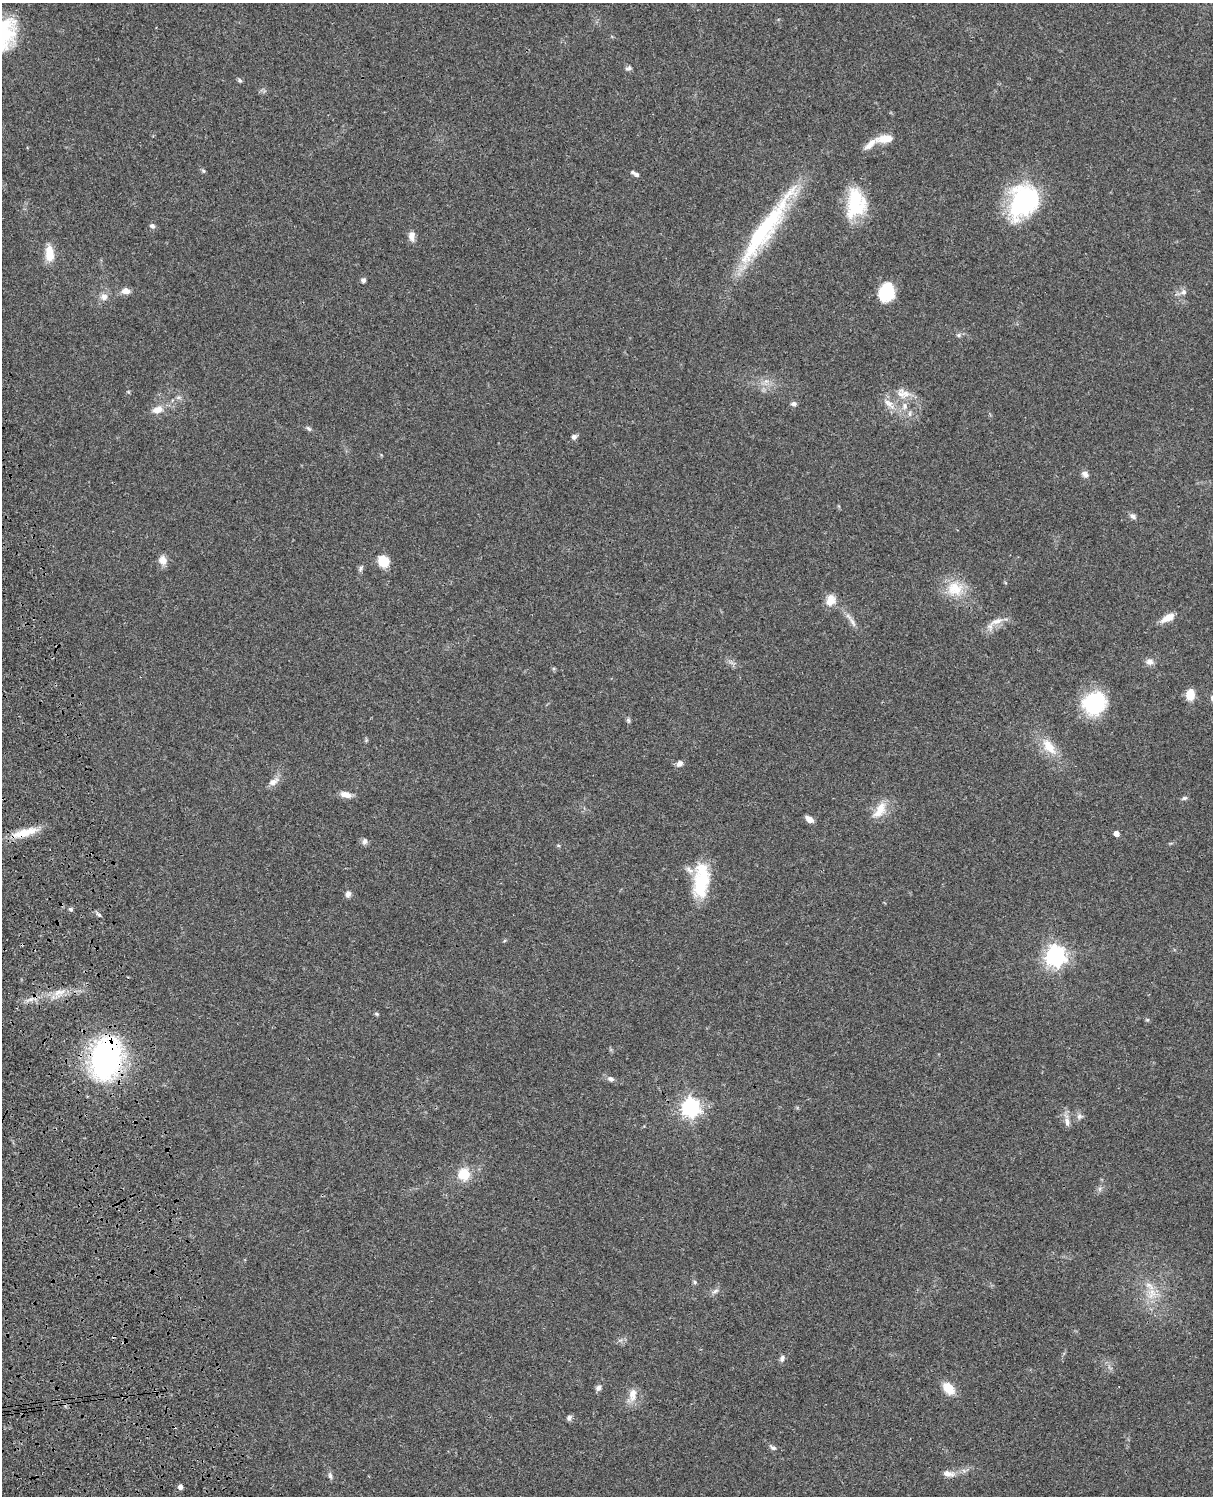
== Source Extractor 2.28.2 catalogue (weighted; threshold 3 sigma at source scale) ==
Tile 7 of 4 x 3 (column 3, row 2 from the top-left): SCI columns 2545-3755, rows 1773-3266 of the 5085 x 4926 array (HDU 1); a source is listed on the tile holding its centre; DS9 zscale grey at full resolution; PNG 1215 x 1498 px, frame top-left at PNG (2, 3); no overlay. Shown black and unused: <1% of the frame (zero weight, under 3 of 4 exposures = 6% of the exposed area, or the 3 px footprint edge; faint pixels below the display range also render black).
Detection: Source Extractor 2.28.2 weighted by HDU 2 'WHT'; one run over the whole footprint, this tile lists its part. Background 0.0752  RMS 0.0058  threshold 0.0259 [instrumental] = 3 sigma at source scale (4.5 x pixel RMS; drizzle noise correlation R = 1.50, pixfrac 1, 0.05/0.05 arcsec/px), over >= 5 px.
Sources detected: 81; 2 cosmic-ray / hot-pixel residue — not listed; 3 inside a brighter listed object's ellipse — not listed separately; the other 76 listed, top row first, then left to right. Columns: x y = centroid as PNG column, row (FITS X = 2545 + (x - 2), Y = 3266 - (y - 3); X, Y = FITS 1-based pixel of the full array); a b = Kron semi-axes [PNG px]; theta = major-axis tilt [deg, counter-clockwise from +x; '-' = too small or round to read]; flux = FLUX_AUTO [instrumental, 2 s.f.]
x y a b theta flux
628 68 9 5 19 1.4
240 80 6 5 - 1.1
885 139 18 8 7 8.5
203 171 6 5 - 0.85
633 172 5 4 - 1.3
1024 201 36 28 62 73
856 203 33 21 87 32
152 226 8 6 -28 1.5
766 228 106 18 55 70
412 236 13 8 -90 3.7
49 254 18 9 -86 10
363 280 5 5 - 1.5
126 291 9 7 -4 4.2
886 292 18 14 73 21
1184 292 8 7 - 2.2
104 297 9 9 - 3.5
959 335 7 5 15 1.3
906 393 20 12 -32 6.9
794 404 8 6 0 1.7
889 404 22 8 -42 5.9
158 410 15 9 17 5.5
309 428 9 5 -41 1.2
574 437 6 6 - 1.8
1085 474 9 7 -41 2.4
1133 516 9 6 -33 1.9
163 560 12 10 -66 4.3
383 561 10 9 - 13
361 568 9 5 57 1.4
955 589 24 21 -6 15
830 600 14 11 72 6.4
1168 618 16 7 28 6.9
996 621 22 8 19 5.6
853 622 16 5 -61 2.9
1149 662 9 8 - 3.1
1190 695 9 7 85 12
1094 703 23 21 48 43
628 720 7 5 -89 1
1049 747 25 13 -51 12
679 763 9 7 39 2.3
273 782 16 8 34 4
346 795 14 7 -13 4.5
1184 798 7 5 15 1.2
880 810 26 12 57 9.7
809 819 8 5 -34 4.3
24 833 37 10 15 12
1116 834 5 4 - 3.9
365 841 9 7 83 1.8
558 845 5 3 - 0.57
701 881 42 17 84 31
348 894 8 6 73 2.3
71 909 6 5 - 1
99 915 9 4 -36 1.2
1056 956 7 7 - 360
59 992 20 7 13 6.4
31 999 7 4 18 1.8
377 1014 6 4 -45 0.77
1147 1020 6 4 -1 0.71
106 1058 29 20 79 180
611 1079 9 6 -26 2.1
691 1107 7 7 - 260
1079 1116 9 7 -1 1.9
1067 1122 13 7 -81 3.2
464 1174 6 6 - 26
1100 1189 7 4 -72 1.1
695 1282 6 5 - 0.96
715 1291 10 5 25 1.8
1152 1292 14 11 -39 7.4
782 1359 10 6 70 1.8
598 1388 8 6 53 1.9
948 1388 12 8 -47 11
633 1394 18 10 85 6.4
569 1418 8 6 58 1.6
773 1448 11 5 -27 1.5
948 1474 15 8 -10 3.9
330 1476 10 5 -79 1.5
180 1487 5 4 - 2.3
Overlapping masked pixels (flux is a lower limit): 2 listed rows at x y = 24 833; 106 1058